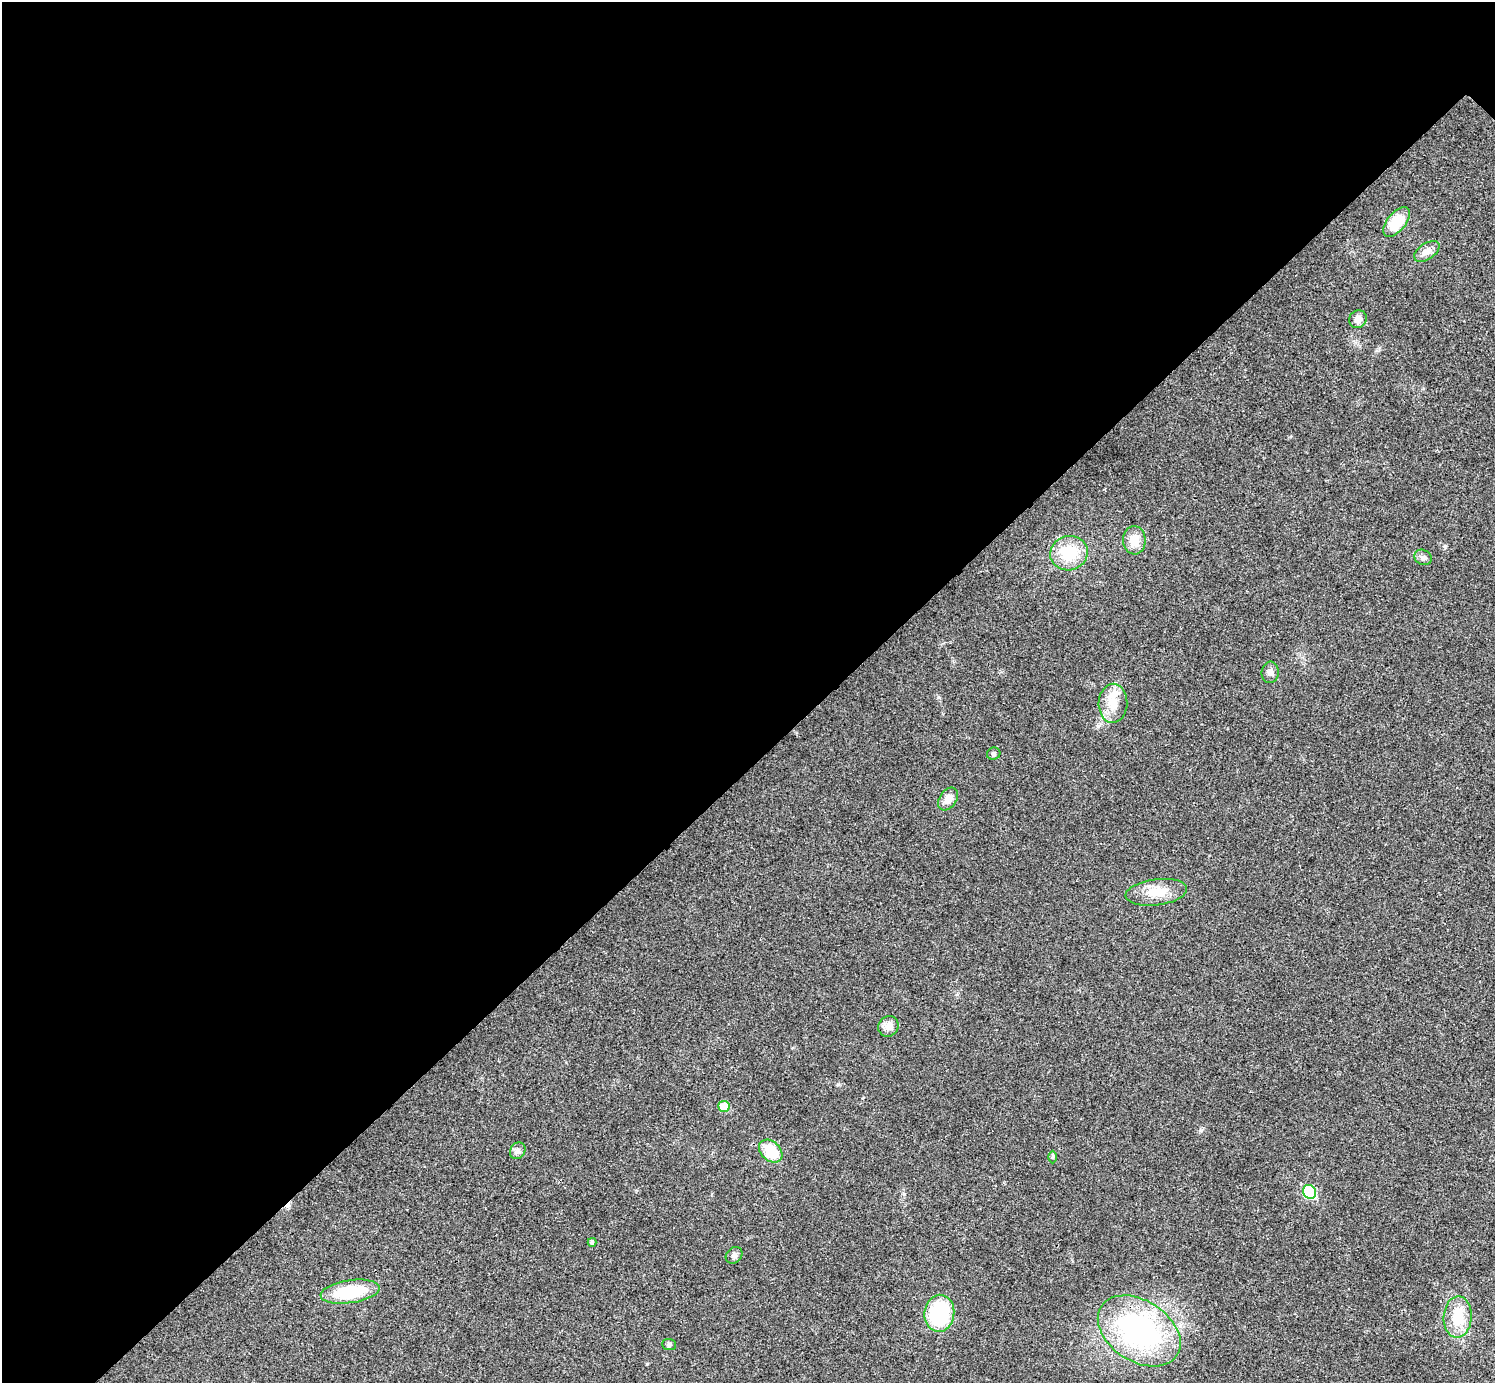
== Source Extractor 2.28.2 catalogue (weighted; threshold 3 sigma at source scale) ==
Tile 5 of 4 x 4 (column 1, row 2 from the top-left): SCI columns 7-1499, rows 3063-4443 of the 5991 x 5991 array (HDU 1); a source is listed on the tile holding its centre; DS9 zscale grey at full resolution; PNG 1497 x 1385 px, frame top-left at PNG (2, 2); each listed source drawn as its Kron ellipse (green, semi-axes under 4 px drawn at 4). Shown black and unused: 55% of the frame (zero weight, under 3 of 4 exposures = <1% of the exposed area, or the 3 px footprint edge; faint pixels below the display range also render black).
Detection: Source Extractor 2.28.2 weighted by HDU 2 'WHT'; one run over the whole footprint, this tile lists its part. Background 0.0218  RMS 0.0053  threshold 0.0241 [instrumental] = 3 sigma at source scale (4.5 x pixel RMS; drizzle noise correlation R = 1.50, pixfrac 1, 0.05/0.05 arcsec/px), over >= 5 px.
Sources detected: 25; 1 cosmic-ray / hot-pixel residue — neither listed nor drawn; the other 24 listed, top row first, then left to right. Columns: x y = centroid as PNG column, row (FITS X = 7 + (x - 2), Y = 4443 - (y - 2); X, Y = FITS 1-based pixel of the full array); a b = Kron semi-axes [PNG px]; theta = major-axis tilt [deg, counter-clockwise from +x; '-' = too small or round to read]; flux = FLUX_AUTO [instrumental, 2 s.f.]
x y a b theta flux
1397 222 18 9 51 16
1427 251 14 8 33 3.8
1358 319 9 8 - 3.3
1134 540 14 11 89 7.4
1069 553 19 17 16 19
1423 557 9 7 -27 1.8
1270 672 11 8 83 2.5
1113 703 19 14 87 10
994 754 7 6 - 1
948 799 12 8 57 4.7
1156 892 31 13 7 11
888 1026 11 9 48 4.1
724 1106 5 5 - 12
518 1151 9 7 55 1.8
771 1151 13 9 -42 14
1053 1157 6 4 89 0.71
1309 1192 7 6 - 43
592 1242 4 4 - 1.2
734 1255 9 7 45 1.9
350 1292 30 11 8 27
939 1313 18 15 83 41
1458 1317 21 14 86 16
1139 1331 45 30 -33 100
669 1345 6 5 - 1.2
Unlisted compact peaks at least as high as the median listed source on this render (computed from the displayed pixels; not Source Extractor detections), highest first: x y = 1445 546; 1201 1130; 938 697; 647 1364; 904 1194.